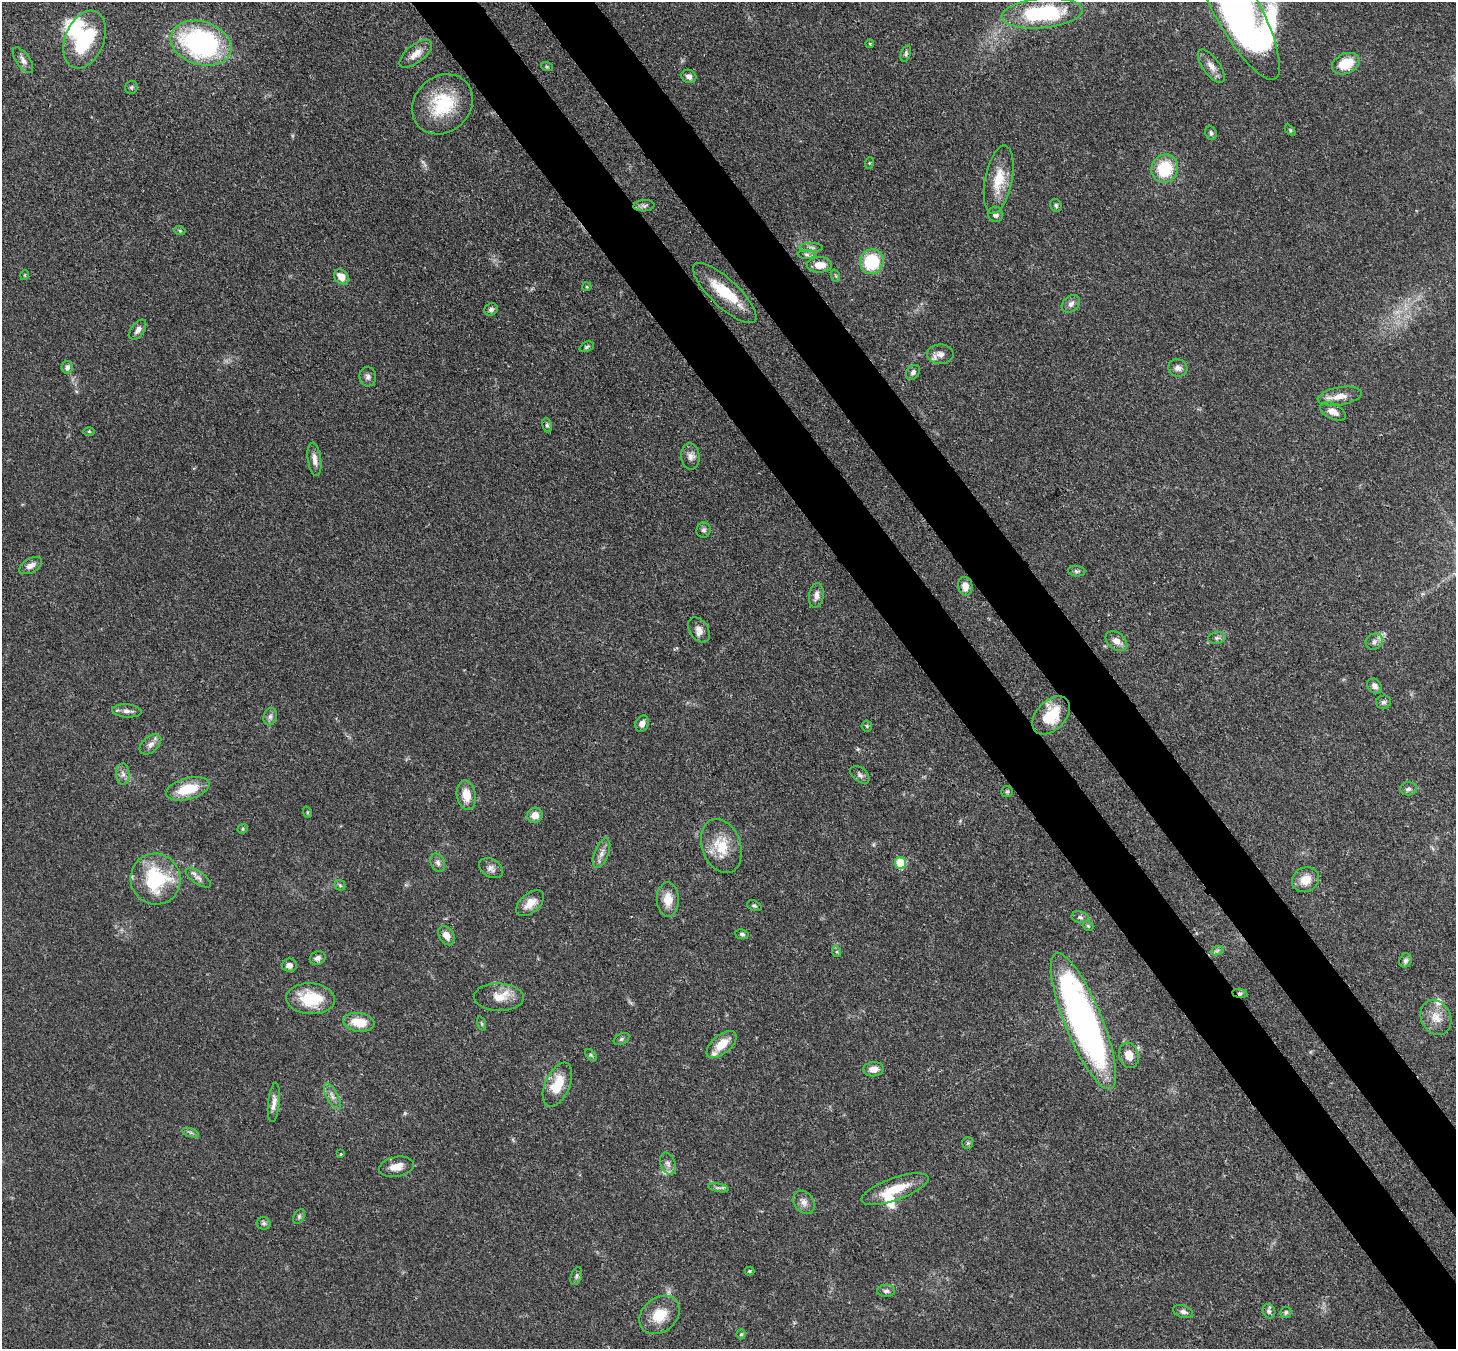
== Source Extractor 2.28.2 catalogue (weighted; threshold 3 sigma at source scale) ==
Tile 6 of 4 x 4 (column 2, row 2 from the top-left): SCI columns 1536-2989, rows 2906-4252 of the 5974 x 5946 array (HDU 1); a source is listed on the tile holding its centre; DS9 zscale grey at full resolution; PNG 1458 x 1351 px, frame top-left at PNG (2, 2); each listed source drawn as its Kron ellipse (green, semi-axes under 4 px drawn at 4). Shown black and unused: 8% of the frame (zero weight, under 3 of 4 exposures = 7% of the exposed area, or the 3 px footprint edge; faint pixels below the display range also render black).
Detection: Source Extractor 2.28.2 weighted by HDU 2 'WHT'; one run over the whole footprint, this tile lists its part. Background 0.0888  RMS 0.0038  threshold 0.0173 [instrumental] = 3 sigma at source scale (4.5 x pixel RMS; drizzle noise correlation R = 1.50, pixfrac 1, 0.05/0.05 arcsec/px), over >= 5 px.
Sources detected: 137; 1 too faint to see at this stretch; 4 inside a brighter object's white glare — neither listed nor drawn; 5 inside a brighter listed object's ellipse — not listed separately; the other 127 listed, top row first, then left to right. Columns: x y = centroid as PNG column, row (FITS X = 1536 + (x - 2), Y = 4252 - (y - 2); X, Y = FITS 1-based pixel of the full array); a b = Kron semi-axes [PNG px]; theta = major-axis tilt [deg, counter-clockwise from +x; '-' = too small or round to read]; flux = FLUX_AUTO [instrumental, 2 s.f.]
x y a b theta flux
1234 2 87 23 -62 170
1042 13 40 15 5 38
85 39 30 19 68 28
201 43 31 21 -17 73
870 44 4 4 - 0.46
906 53 8 5 70 0.82
416 54 19 9 38 4.1
23 60 15 7 -55 2
1346 64 14 10 24 11
1211 66 20 8 -54 3.1
547 67 6 4 -19 0.46
689 76 8 6 -27 1.7
131 87 7 6 - 0.75
442 104 32 28 43 22
1290 130 6 4 -46 0.52
1211 133 7 5 -67 0.93
869 163 6 3 71 0.41
1165 169 14 13 - 17
999 180 35 13 79 11
1056 205 7 5 -60 0.75
644 206 10 5 4 1.2
995 214 8 7 - 1.6
180 231 5 3 - 0.43
811 247 12 4 -1 1.2
807 254 9 4 -1 1
872 262 12 11 - 18
820 265 12 7 0 5.1
25 275 5 3 - 0.31
836 276 6 4 -71 0.49
341 277 8 6 -46 4.3
587 287 4 4 - 0.46
725 293 41 14 -43 15
1071 304 10 7 40 1.8
491 309 7 6 - 1.1
138 330 11 6 54 1.8
587 347 7 4 26 0.78
940 354 13 9 -1 2.7
67 367 6 5 - 1.6
1178 368 9 8 - 1.9
913 372 8 6 52 1.2
368 377 9 8 - 1.4
1340 396 22 9 10 4.5
1333 411 14 7 -26 3
547 425 7 5 -80 0.69
89 431 6 4 -1 0.41
690 456 13 9 -84 2.3
314 459 17 6 -82 2.6
703 530 7 7 - 1
31 566 12 7 29 2.2
1077 571 9 5 -7 0.82
965 586 9 7 -80 3.5
816 595 13 7 82 2.2
699 630 14 9 -56 2.6
1217 638 9 6 8 1
1116 641 12 8 -38 3.1
1374 642 8 8 - 1.7
1375 686 8 6 -50 2
1383 702 7 6 - 1.1
127 711 15 6 -4 2
1051 715 22 14 45 14
270 717 9 6 75 1.4
642 724 8 6 69 1.9
867 726 5 5 - 0.56
150 744 13 7 42 2.2
123 774 11 6 -87 1.8
860 775 11 7 -40 1.3
188 789 22 10 15 12
1409 789 8 6 2 1.2
1007 792 6 5 - 0.58
466 795 15 9 -81 5.9
307 812 6 4 -72 0.48
535 815 8 7 - 3.6
243 829 5 4 - 0.53
721 846 28 19 -70 11
601 853 15 7 68 2.4
438 863 9 7 -65 1.5
900 863 6 5 - 17
491 868 13 9 -29 2
198 878 14 6 -34 1.8
156 879 25 25 - 30
1305 880 14 12 25 5.6
340 885 6 4 -44 0.58
668 899 17 11 -88 5.7
530 903 16 9 41 4.6
754 906 7 5 -22 0.79
1080 917 9 5 -10 0.98
1088 926 6 4 -42 0.55
742 934 7 5 -10 0.91
446 936 10 7 -59 3
1217 951 7 4 20 0.82
837 952 5 3 - 0.56
318 958 8 6 27 1.5
1405 961 7 6 - 0.94
289 965 7 6 - 1.8
1240 993 7 4 -7 0.79
499 997 25 13 -1 6.8
311 999 24 15 -3 16
1436 1017 18 14 -62 5.8
1083 1021 73 18 -68 170
359 1022 16 9 -9 7.9
481 1023 7 3 -71 0.49
621 1039 8 5 27 0.89
721 1044 18 9 41 7.4
591 1055 7 4 -45 0.65
1129 1055 13 9 -75 4.5
873 1069 10 7 5 3.3
557 1084 23 12 66 10
332 1096 14 5 -62 2.1
274 1102 20 6 84 2.6
191 1133 9 4 -19 0.75
968 1143 6 5 - 0.6
341 1154 3 3 - 0.34
668 1164 11 7 -70 1.8
396 1167 17 10 11 4.2
718 1188 10 3 -10 0.85
895 1189 35 11 20 10
804 1202 12 9 -51 2.4
299 1216 8 5 65 0.81
264 1223 7 6 - 0.83
749 1271 5 4 - 0.63
576 1276 9 5 70 0.88
886 1291 9 6 3 1.2
1269 1311 7 6 - 0.98
1183 1312 10 6 -18 1.4
1286 1312 6 5 - 0.81
660 1315 22 17 39 9.1
741 1334 5 4 - 0.55
Overlapping masked pixels (flux is a lower limit): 2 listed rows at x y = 725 293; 1240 993
Isophote crosses this tile's border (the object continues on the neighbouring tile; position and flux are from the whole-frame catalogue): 1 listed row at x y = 1234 2